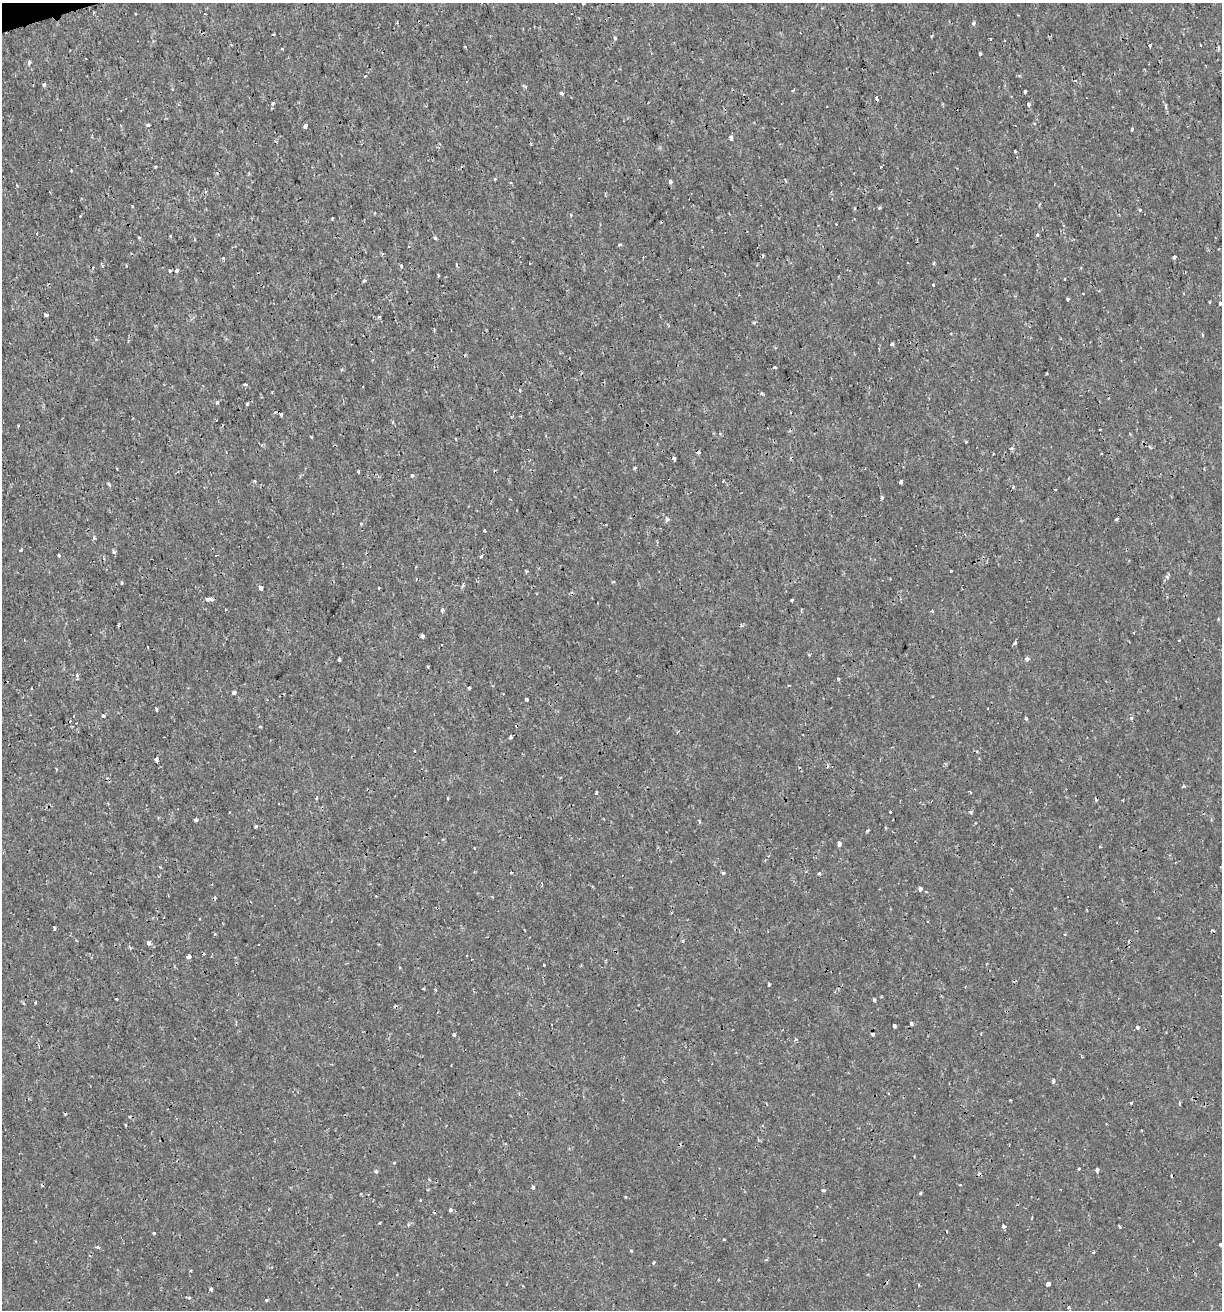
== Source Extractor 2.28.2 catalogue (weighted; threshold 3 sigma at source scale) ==
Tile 11 of 4 x 4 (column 3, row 3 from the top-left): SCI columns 2495-3714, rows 1311-2618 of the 5039 x 5235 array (HDU 1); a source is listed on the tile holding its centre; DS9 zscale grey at full resolution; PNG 1224 x 1312 px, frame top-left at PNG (2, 3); no overlay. Shown black and unused: <1% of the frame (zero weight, under 2 of 3 exposures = <1% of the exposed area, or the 3 px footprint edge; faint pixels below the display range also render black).
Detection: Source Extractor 2.28.2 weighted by HDU 2 'WHT'; one run over the whole footprint, this tile lists its part. Background 7.19e-04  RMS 0.0012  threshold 0.00523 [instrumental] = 3 sigma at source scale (4.5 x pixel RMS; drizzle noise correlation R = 1.50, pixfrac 1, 0.0396/0.0396 arcsec/px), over >= 5 px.
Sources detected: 210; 28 cosmic-ray / hot-pixel residue — not listed; the other 182 listed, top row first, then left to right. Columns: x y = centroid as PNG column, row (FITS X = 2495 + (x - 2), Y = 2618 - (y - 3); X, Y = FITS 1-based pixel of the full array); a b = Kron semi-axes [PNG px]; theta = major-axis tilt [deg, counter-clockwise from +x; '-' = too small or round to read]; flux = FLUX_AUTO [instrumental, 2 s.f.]
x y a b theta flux
583 3 3 3 - 0.26
136 14 3 2 - 0.084
973 23 5 4 - 0.2
932 36 4 3 - 0.11
615 38 4 4 - 0.16
1005 41 3 2 - 0.093
1150 45 4 3 - 0.18
282 49 3 2 - 0.13
980 54 3 3 - 0.22
29 62 4 3 - 0.36
365 76 3 2 - 0.19
44 84 4 4 - 0.21
525 86 5 3 - 0.14
1025 91 3 3 - 0.54
561 93 4 3 - 0.25
877 97 4 3 - 0.45
273 103 4 3 - 0.14
1029 104 4 3 - 0.4
1166 107 6 3 -80 0.41
1034 123 4 2 - 0.092
148 125 3 3 - 0.52
305 126 4 3 - 0.6
1132 129 3 3 - 0.34
731 138 4 3 - 2.4
1015 151 3 2 - 0.13
495 179 3 3 - 0.12
670 181 4 3 - 0.51
132 206 3 3 - 0.18
879 207 3 3 - 0.28
1140 210 3 3 - 0.21
375 212 3 2 - 0.08
571 215 4 2 - 0.088
80 216 2 2 - 0.081
332 219 3 3 - 0.18
1037 235 3 3 - 0.26
170 236 3 2 - 0.11
139 237 4 3 - 0.13
435 238 4 3 - 0.26
194 240 3 3 - 0.13
619 245 4 3 - 0.17
1174 257 4 3 - 0.71
223 258 3 3 - 0.21
933 263 5 3 - 0.13
102 265 4 3 - 0.2
126 266 3 2 - 0.16
1081 268 3 3 - 0.096
170 271 3 3 - 0.59
177 271 3 3 - 0.45
438 275 4 2 - 0.12
1065 279 3 3 - 0.57
364 281 4 3 - 0.51
933 284 3 3 - 0.16
1083 293 2 2 - 0.076
1184 294 3 2 - 0.12
1067 299 4 3 - 0.24
1209 302 3 2 - 0.13
1220 303 4 3 - 0.53
46 315 3 3 - 0.3
379 317 4 4 - 0.19
754 322 3 3 - 0.2
892 344 4 3 - 0.25
775 348 4 3 - 0.1
775 367 3 2 - 0.17
1047 373 3 2 - 0.1
245 385 4 3 - 0.28
761 393 5 4 - 0.14
217 403 3 3 - 0.47
281 414 3 3 - 0.46
1100 429 2 2 - 0.13
1130 434 4 3 - 0.1
312 437 4 3 - 0.092
1150 447 5 3 - 0.15
1011 448 5 4 - 0.24
993 454 3 2 - 0.083
674 458 4 3 - 0.34
634 468 5 3 - 0.13
117 469 3 2 - 0.18
358 472 3 3 - 0.1
412 475 3 3 - 0.55
901 481 4 3 - 0.28
110 485 5 4 - 0.18
1013 487 4 3 - 0.18
1055 489 3 2 - 0.13
881 498 3 3 - 1
667 519 4 4 - 0.41
1116 519 3 3 - 0.21
485 530 3 3 - 0.26
21 550 3 2 - 0.23
114 551 4 3 - 0.34
59 555 3 3 - 0.28
481 556 3 3 - 0.33
526 571 4 3 - 0.17
951 571 3 2 - 0.12
613 582 4 3 - 0.12
121 583 3 3 - 0.22
261 588 4 3 - 0.49
379 588 3 2 - 0.089
207 599 4 3 - 0.38
211 599 4 3 - 0.66
792 600 3 3 - 0.25
442 610 4 4 - 0.23
932 611 4 3 - 0.12
1133 632 3 2 - 0.14
422 637 4 3 - 0.34
1179 640 3 3 - 0.16
1014 643 7 3 45 0.15
148 647 3 2 - 0.085
339 659 3 3 - 0.36
1027 659 4 3 - 0.55
428 666 3 2 - 0.13
77 675 4 3 - 0.14
789 685 3 2 - 0.095
469 687 3 2 - 0.13
234 693 4 3 - 0.33
526 699 3 3 - 0.5
156 709 3 3 - 0.22
103 715 3 3 - 0.32
1026 718 4 3 - 0.13
1131 718 4 4 - 0.28
510 737 4 3 - 0.28
156 759 4 3 - 0.45
1184 786 5 4 - 0.15
597 792 3 3 - 0.23
970 792 4 2 - 0.15
317 798 5 3 - 0.11
448 798 3 2 - 0.1
890 812 3 3 - 0.32
971 812 4 4 - 0.16
196 820 3 3 - 0.3
699 822 5 3 - 0.13
256 826 4 4 - 0.16
868 830 5 3 - 0.12
839 844 5 3 - 0.7
160 867 4 3 - 0.12
511 872 3 3 - 0.17
723 873 4 3 - 0.19
819 874 3 3 - 0.27
920 889 5 4 - 0.34
1087 910 3 2 - 0.12
55 928 4 2 - 0.2
1212 930 5 3 - 0.14
149 943 6 5 - 0.37
130 948 5 3 - 0.14
189 956 3 3 - 2.6
544 965 3 3 - 0.13
769 984 4 3 - 0.34
117 999 3 2 - 0.11
874 1000 3 3 - 0.2
35 1003 3 2 - 0.13
911 1024 4 3 - 0.3
894 1026 4 3 - 0.42
1138 1028 3 3 - 0.61
873 1034 3 3 - 0.27
454 1035 3 3 - 0.2
796 1039 5 4 - 0.18
1053 1081 4 3 - 0.39
1131 1102 3 3 - 0.19
1179 1103 5 3 - 0.15
1079 1168 3 3 - 0.14
1097 1170 5 3 - 0.27
376 1171 4 4 - 0.28
960 1185 3 3 - 0.096
533 1187 4 3 - 0.29
823 1190 4 3 - 0.63
920 1193 3 3 - 0.18
625 1197 4 3 - 0.099
451 1210 4 4 - 0.28
1004 1226 4 3 - 0.34
1120 1226 3 3 - 0.14
154 1233 3 3 - 0.18
1221 1245 4 3 - 0.29
97 1247 4 4 - 0.18
631 1251 4 3 - 0.14
1093 1252 4 3 - 0.1
766 1260 4 4 - 0.14
654 1262 4 3 - 0.1
190 1271 3 2 - 0.12
1048 1284 4 3 - 2.4
211 1289 4 3 - 0.54
189 1298 3 2 - 0.35
266 1300 4 3 - 0.14
1069 1307 4 3 - 0.14
Isophote crosses this tile's border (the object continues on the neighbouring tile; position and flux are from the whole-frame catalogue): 3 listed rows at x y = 583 3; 1220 303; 1221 1245
Unlisted compact peaks at least as high as the median listed source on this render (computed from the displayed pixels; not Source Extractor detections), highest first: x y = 838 679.